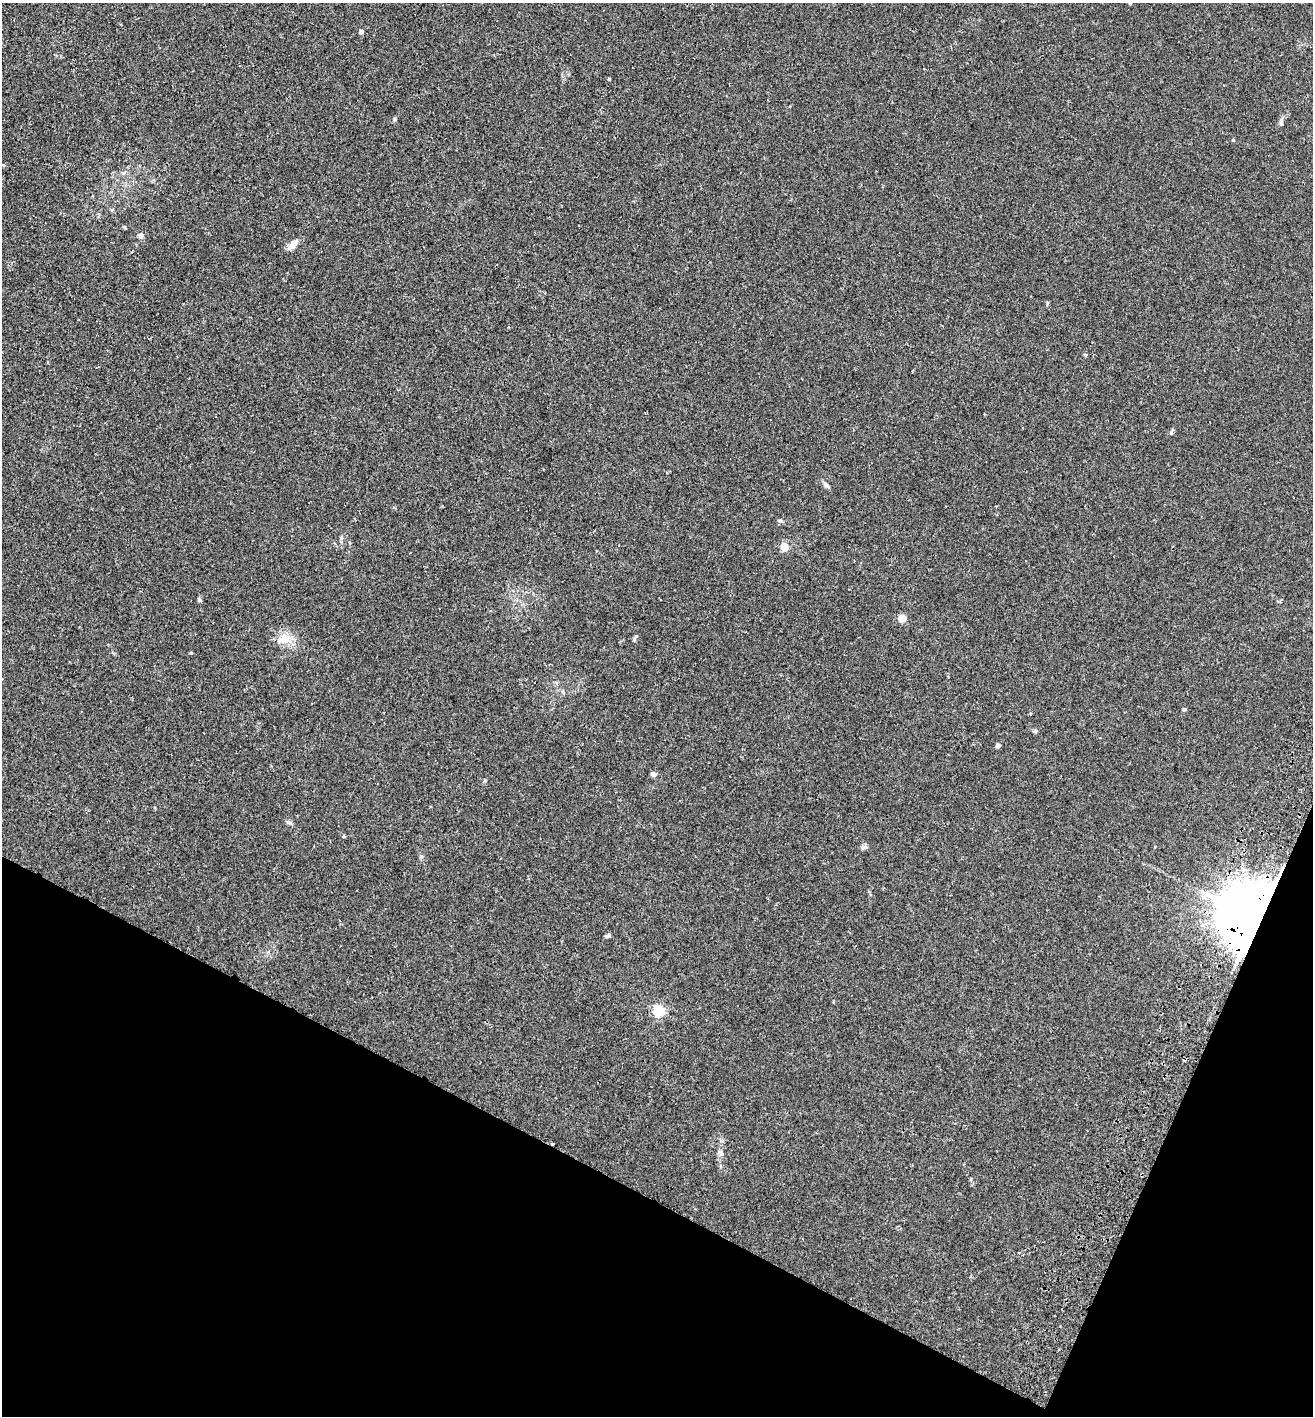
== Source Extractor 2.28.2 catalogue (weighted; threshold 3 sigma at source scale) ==
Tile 15 of 4 x 4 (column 3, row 4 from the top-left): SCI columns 2821-4131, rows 29-1442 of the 5774 x 5714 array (HDU 1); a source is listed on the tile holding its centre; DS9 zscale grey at full resolution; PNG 1315 x 1418 px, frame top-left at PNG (2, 3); no overlay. Shown black and unused: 21% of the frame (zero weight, under 2 of 3 exposures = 3% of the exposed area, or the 3 px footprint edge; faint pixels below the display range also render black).
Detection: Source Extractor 2.28.2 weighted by HDU 2 'WHT'; one run over the whole footprint, this tile lists its part. Background 0.0195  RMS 0.0065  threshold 0.0293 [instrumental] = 3 sigma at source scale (4.5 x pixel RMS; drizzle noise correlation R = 1.50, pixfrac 1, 0.05/0.05 arcsec/px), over >= 5 px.
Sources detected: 29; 2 cosmic-ray / hot-pixel residue — not listed; the other 27 listed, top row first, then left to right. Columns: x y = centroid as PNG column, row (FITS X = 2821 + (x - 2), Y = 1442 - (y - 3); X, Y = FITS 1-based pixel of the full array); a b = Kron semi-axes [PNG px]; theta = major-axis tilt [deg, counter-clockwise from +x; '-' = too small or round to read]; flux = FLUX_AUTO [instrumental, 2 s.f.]
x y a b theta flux
1130 3 4 4 - 0.84
361 31 4 3 - 2.4
609 79 3 3 - 0.64
394 119 5 4 - 0.84
1281 122 8 5 89 1.5
1233 140 4 4 - 0.71
125 227 5 3 - 0.65
140 235 6 6 - 2.4
293 244 14 7 49 4.8
1085 355 4 3 - 1.1
827 486 12 4 -38 1.4
780 521 6 4 -18 0.98
784 547 5 4 - 18
199 599 5 5 - 0.87
902 618 5 4 - 15
285 638 16 13 -68 7.9
191 653 4 3 - 0.58
1184 709 5 4 - 0.83
1035 731 6 4 -18 0.86
998 745 4 4 - 2.4
653 774 5 4 - 2.7
289 822 7 4 -19 1.1
864 847 9 5 9 1.4
1256 918 17 15 -49 6500
608 936 7 4 22 1.4
659 1011 5 5 - 63
721 1153 7 6 - 1.7
Overlapping masked pixels (flux is a lower limit): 1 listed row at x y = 1256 918
Isophote crosses this tile's border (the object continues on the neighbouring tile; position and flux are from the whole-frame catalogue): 1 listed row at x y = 1130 3
Unlisted compact peaks at least as high as the median listed source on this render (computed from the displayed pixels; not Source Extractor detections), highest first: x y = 1171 433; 634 639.